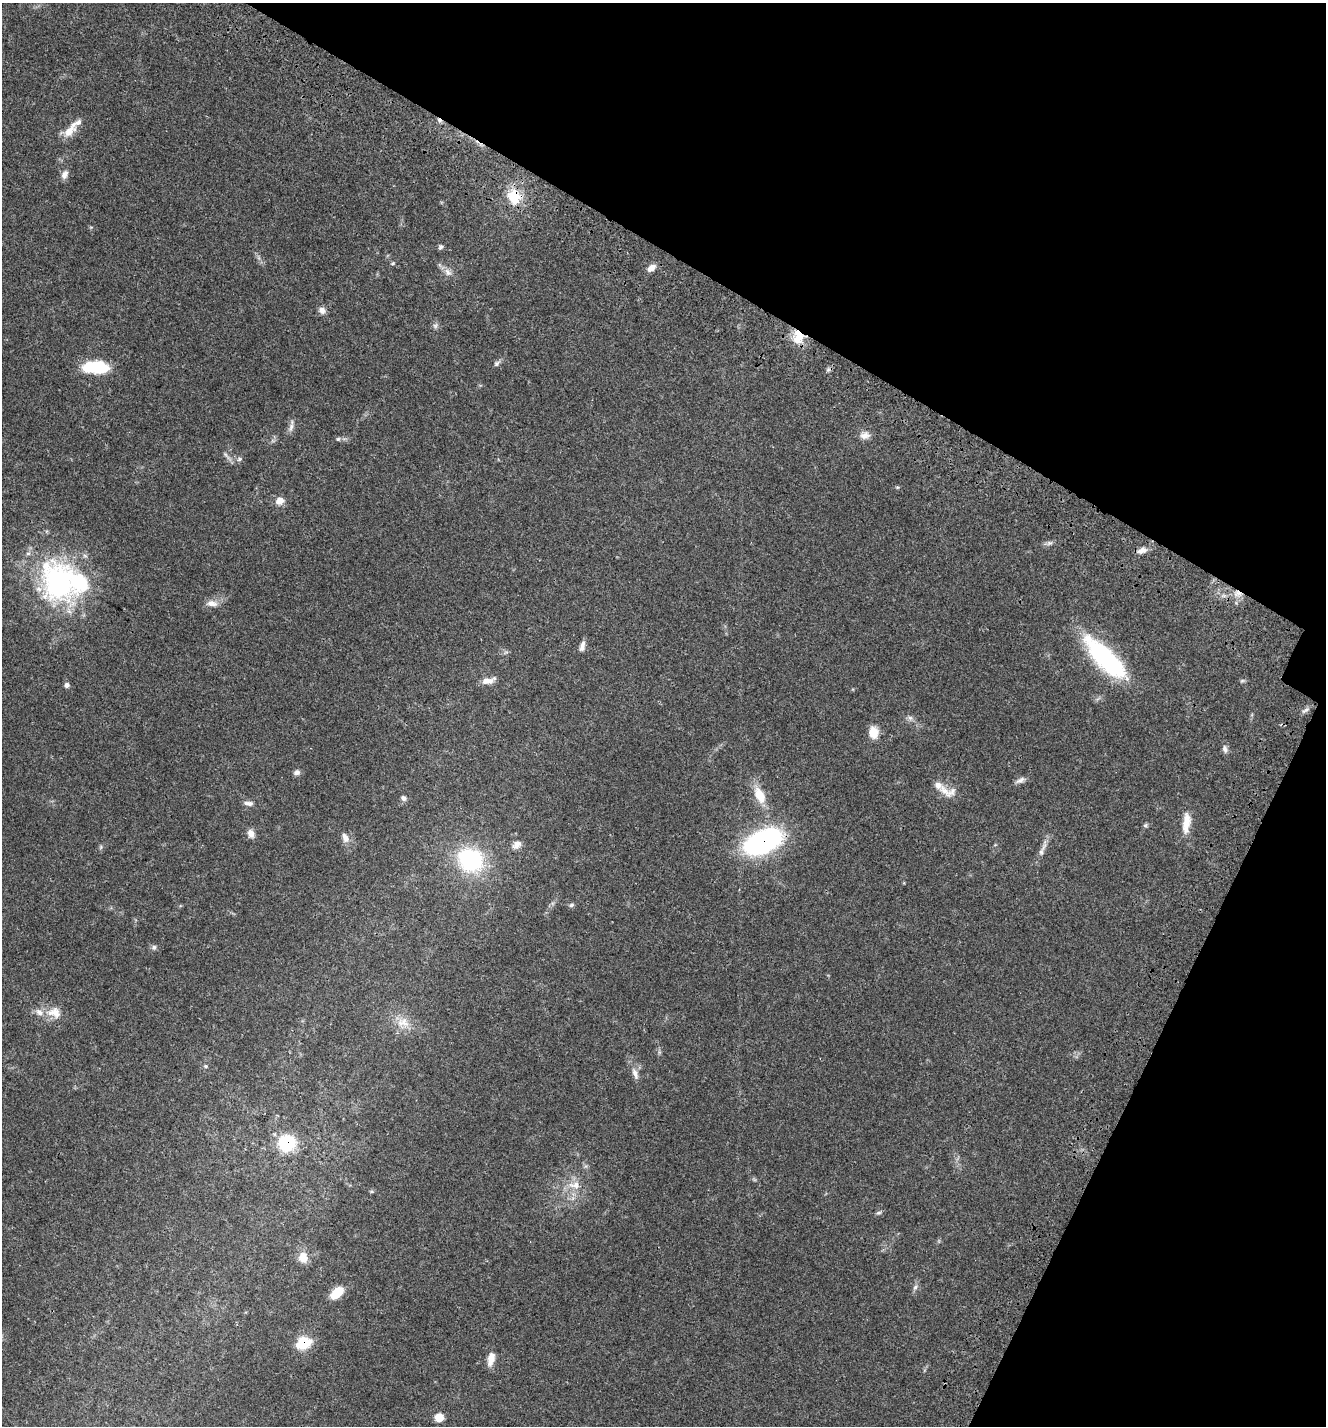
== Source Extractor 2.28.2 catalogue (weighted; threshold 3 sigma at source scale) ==
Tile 8 of 4 x 4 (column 4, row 2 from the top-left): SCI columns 4338-5661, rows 3007-4430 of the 6087 x 5999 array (HDU 1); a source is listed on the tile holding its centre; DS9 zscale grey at full resolution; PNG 1328 x 1428 px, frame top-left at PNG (2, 3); no overlay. Shown black and unused: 25% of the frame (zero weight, under 3 of 4 exposures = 9% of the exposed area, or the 3 px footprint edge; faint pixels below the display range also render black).
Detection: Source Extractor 2.28.2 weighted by HDU 2 'WHT'; one run over the whole footprint, this tile lists its part. Background 0.0494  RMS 0.0041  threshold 0.0186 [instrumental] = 3 sigma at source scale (4.5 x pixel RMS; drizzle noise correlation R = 1.50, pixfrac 1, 0.0396/0.0396 arcsec/px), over >= 5 px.
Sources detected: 70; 1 cosmic-ray / hot-pixel residue — not listed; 5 inside a brighter listed object's ellipse — not listed separately; the other 64 listed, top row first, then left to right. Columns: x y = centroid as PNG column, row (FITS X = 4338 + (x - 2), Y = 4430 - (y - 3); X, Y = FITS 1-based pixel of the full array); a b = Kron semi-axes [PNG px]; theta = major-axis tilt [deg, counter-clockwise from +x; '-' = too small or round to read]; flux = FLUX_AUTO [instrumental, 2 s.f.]
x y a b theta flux
69 131 19 10 40 5.2
65 174 11 8 66 2.1
514 197 20 16 -72 10
441 247 6 6 - 0.97
393 263 6 4 32 0.49
651 268 10 7 39 2.8
448 272 12 8 -37 2.4
322 310 9 8 - 1.9
435 326 7 6 - 1.1
798 337 18 13 -87 7.1
496 363 8 6 51 1
96 367 25 11 -2 22
828 369 8 3 19 0.76
291 427 14 6 72 1.8
865 435 13 9 2 2.7
338 439 5 5 - 0.64
226 456 14 4 -51 1.2
239 459 8 6 16 0.97
897 487 6 3 -17 0.44
280 501 9 8 - 3.6
1049 543 9 6 18 1.2
1142 550 13 7 17 2.5
59 582 59 44 -67 74
1237 593 12 9 -1 3.2
212 603 15 8 -3 2.9
582 646 13 6 76 1.9
1106 659 58 18 -45 54
488 681 17 7 14 3.1
1242 681 7 4 1 0.6
67 685 6 6 - 1.2
1305 710 14 5 35 1.3
910 718 7 7 - 1.2
873 732 11 9 -83 6.5
1225 749 11 6 -76 1.5
297 772 8 6 16 1.5
1020 780 14 6 27 1.7
944 790 25 9 -49 4.2
759 795 23 12 -64 8.1
403 798 7 6 - 1.1
249 803 13 6 -7 1.5
1186 823 28 9 84 6.3
1145 825 6 5 - 0.68
251 834 10 8 -66 2.5
345 838 14 8 -66 2.7
763 842 37 21 24 69
517 845 13 9 39 2.4
101 847 6 4 89 0.59
1041 852 10 6 -90 1.4
470 860 29 25 -25 37
571 905 7 5 17 0.86
154 947 7 6 - 1
54 1012 21 14 -12 6.1
403 1022 19 14 0 5.6
206 1066 5 4 - 0.55
635 1073 17 7 -70 2.5
287 1143 16 15 - 21
575 1185 19 11 -4 5.5
879 1213 7 4 18 0.76
303 1257 12 11 - 4.7
915 1287 8 5 67 1.1
337 1293 11 6 43 14
303 1343 7 6 - 38
491 1359 15 7 78 4.5
439 1417 7 6 - 6.9
Overlapping masked pixels (flux is a lower limit): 6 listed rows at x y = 514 197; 798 337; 1237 593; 763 842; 287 1143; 303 1343